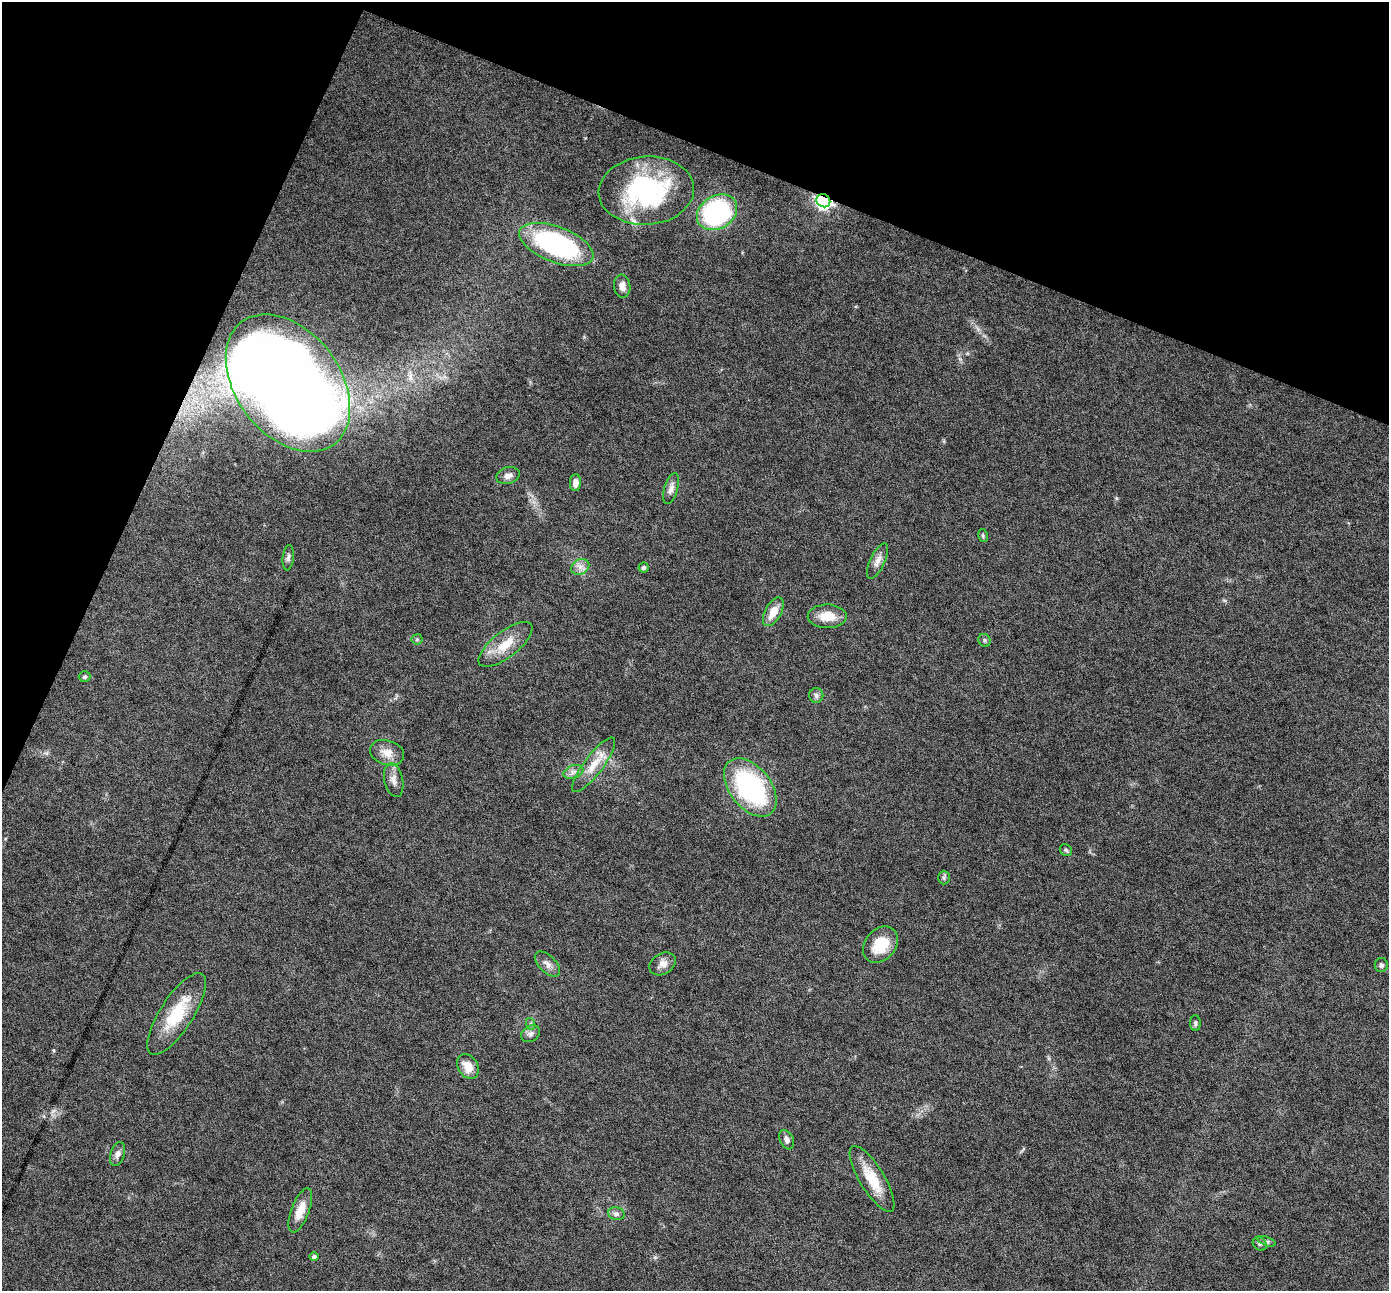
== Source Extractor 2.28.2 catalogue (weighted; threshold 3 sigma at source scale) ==
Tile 2 of 4 x 4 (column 2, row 1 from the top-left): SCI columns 1389-2775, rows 4136-5424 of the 5548 x 5559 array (HDU 1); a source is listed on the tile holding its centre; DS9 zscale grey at full resolution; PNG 1391 x 1293 px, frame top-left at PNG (2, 2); each listed source drawn as its Kron ellipse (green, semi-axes under 4 px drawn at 4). Shown black and unused: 20% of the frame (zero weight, under 4 of 8 exposures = <1% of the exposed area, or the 3 px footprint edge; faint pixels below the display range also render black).
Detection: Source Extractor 2.28.2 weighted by HDU 2 'WHT'; one run over the whole footprint, this tile lists its part. Background 0.0825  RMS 0.0066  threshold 0.027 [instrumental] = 3 sigma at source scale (4.09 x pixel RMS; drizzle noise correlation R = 1.36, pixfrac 0.8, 0.05/0.05 arcsec/px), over >= 5 px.
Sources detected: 46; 1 inside a brighter listed object's ellipse — not listed separately; the other 45 listed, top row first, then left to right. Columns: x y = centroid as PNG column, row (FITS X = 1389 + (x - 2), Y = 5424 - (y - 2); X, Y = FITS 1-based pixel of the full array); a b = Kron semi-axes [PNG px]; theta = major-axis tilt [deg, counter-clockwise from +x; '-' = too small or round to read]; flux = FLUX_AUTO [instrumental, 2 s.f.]
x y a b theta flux
646 191 48 34 4 90
823 201 7 6 - 210
717 212 21 16 31 100
556 244 39 17 -21 97
622 286 11 8 -83 4
288 383 77 52 -53 1400
508 476 12 8 17 3.3
575 483 8 5 88 3.7
671 489 16 7 74 3.3
983 536 7 4 -79 0.98
288 558 13 5 84 1.8
878 561 19 7 65 4.1
580 567 9 7 27 3.4
644 568 5 5 - 1.4
773 612 16 8 61 8.4
827 616 19 11 0 10
417 639 5 5 - 0.96
984 640 6 6 - 1.2
505 644 32 13 38 14
85 677 6 5 - 1.2
816 695 7 7 - 1.9
387 753 17 12 -17 7.1
594 765 33 9 53 11
573 772 10 6 19 2.8
394 780 17 9 -77 4.2
750 787 33 20 -52 89
1066 850 6 5 - 1.1
944 878 7 5 -90 1.2
880 945 20 15 50 16
547 964 15 8 -44 3.7
663 964 14 10 32 4.5
1381 965 7 6 - 1.7
177 1014 47 16 57 28
1195 1023 8 5 -89 1.3
531 1024 6 4 -72 0.82
531 1034 10 7 32 2.5
468 1067 13 10 -58 8.6
787 1140 10 6 -66 2.7
118 1154 12 7 72 2.8
872 1179 38 12 -59 16
300 1210 23 9 69 10
616 1214 8 6 -13 2
1267 1241 9 4 -20 1.4
1260 1244 8 6 -42 1.4
314 1256 4 4 - 1.5
Overlapping masked pixels (flux is a lower limit): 1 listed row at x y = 823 201